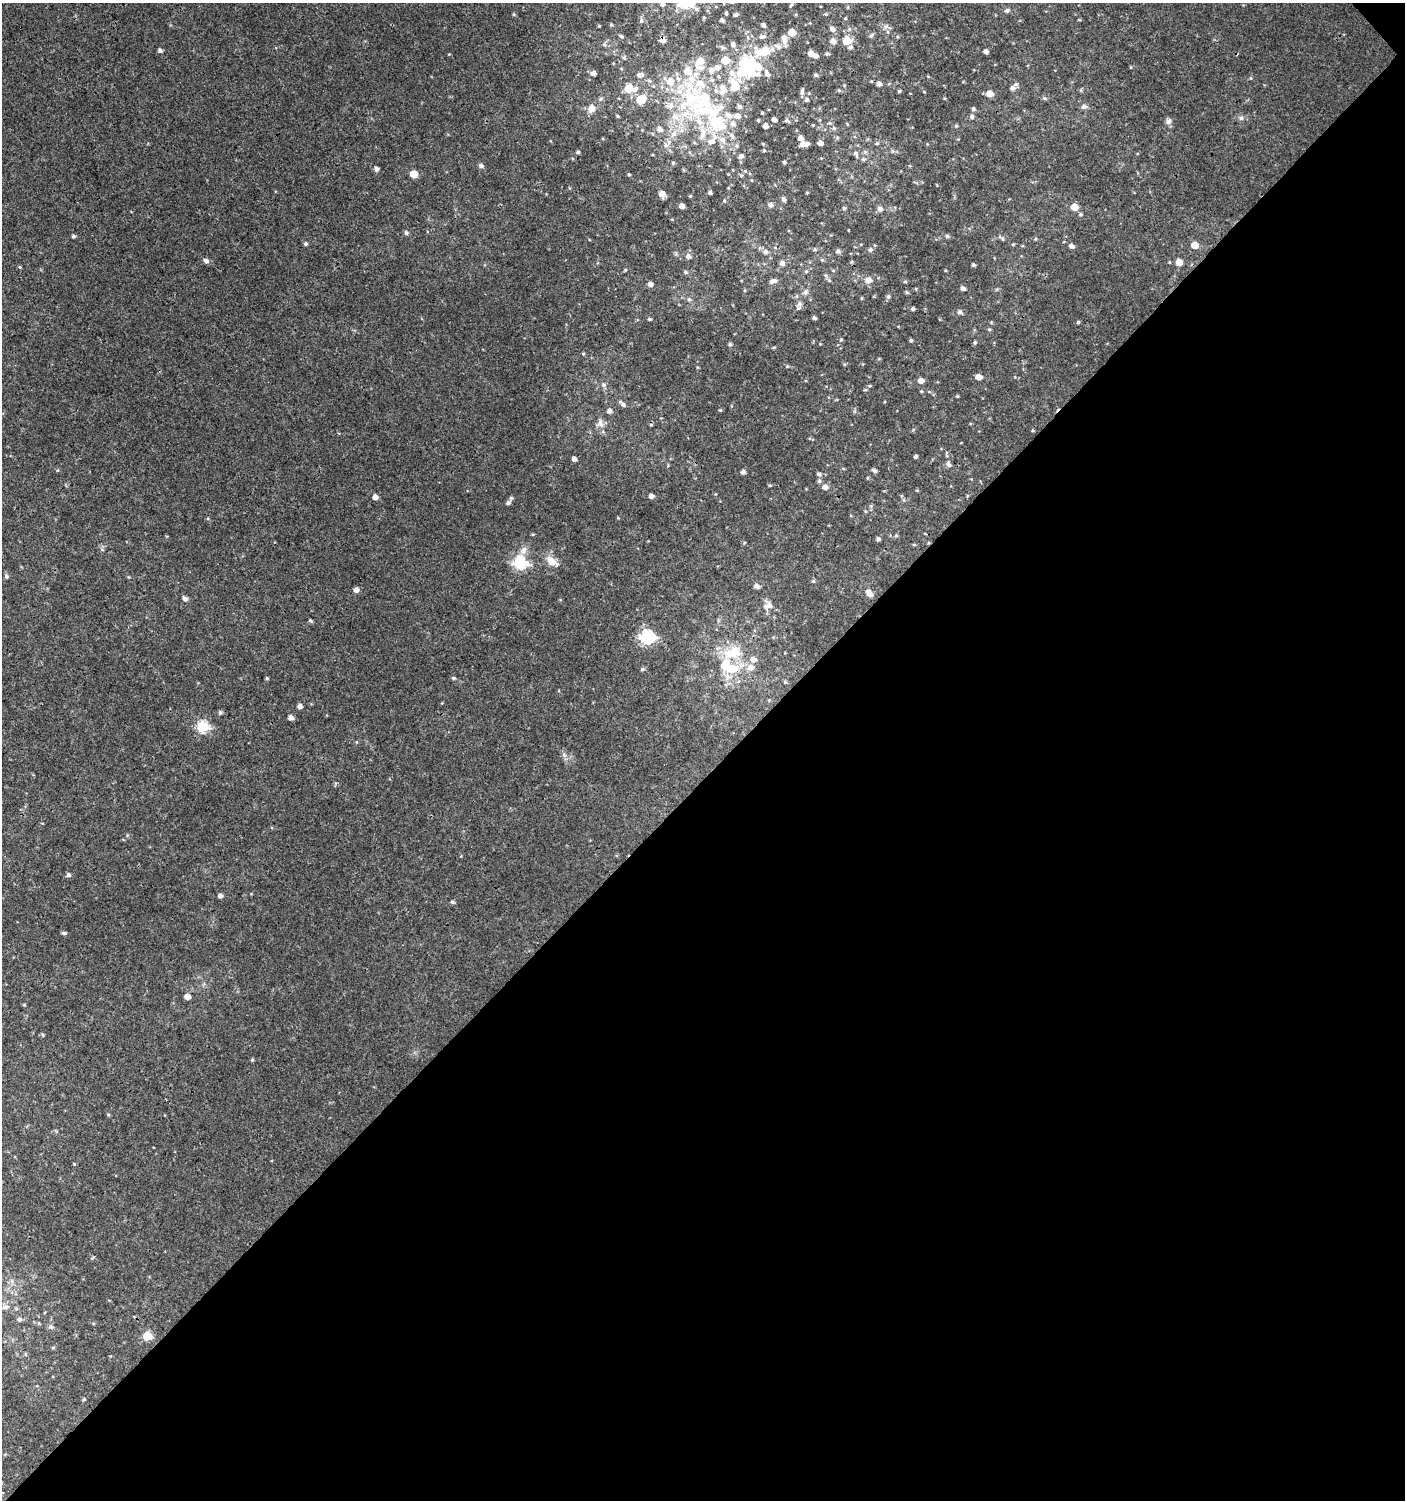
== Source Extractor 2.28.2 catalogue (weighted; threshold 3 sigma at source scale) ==
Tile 12 of 4 x 4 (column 4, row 3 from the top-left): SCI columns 4414-5816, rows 1532-3029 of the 6061 x 6086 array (HDU 1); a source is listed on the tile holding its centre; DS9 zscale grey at full resolution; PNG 1407 x 1502 px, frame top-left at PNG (2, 3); no overlay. Shown black and unused: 48% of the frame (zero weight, under 3 of 4 exposures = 4% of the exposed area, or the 3 px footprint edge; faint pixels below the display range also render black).
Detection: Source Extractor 2.28.2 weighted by HDU 2 'WHT'; one run over the whole footprint, this tile lists its part. Background 0.00379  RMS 0.0021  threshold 0.00932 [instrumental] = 3 sigma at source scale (4.5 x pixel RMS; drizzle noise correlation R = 1.50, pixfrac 1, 0.0396/0.0396 arcsec/px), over >= 5 px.
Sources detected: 255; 32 inside a brighter listed object's ellipse — not listed separately; the other 223 listed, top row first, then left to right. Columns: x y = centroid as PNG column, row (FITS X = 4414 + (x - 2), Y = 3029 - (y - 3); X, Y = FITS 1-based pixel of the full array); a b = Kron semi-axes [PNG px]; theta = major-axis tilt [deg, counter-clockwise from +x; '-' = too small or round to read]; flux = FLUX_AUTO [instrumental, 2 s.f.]
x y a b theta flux
692 3 13 7 79 1.6
724 3 5 3 - 0.18
662 4 6 5 - 0.6
791 5 7 3 54 0.25
1007 10 6 5 - 0.45
726 13 5 3 - 0.27
514 14 5 3 - 0.22
736 14 6 4 25 0.38
826 14 5 4 - 0.21
704 17 4 4 - 0.23
845 18 4 3 - 0.21
722 20 4 3 - 0.6
641 21 8 5 83 0.45
763 25 5 4 - 0.57
599 26 3 3 - 0.19
832 29 8 6 -47 0.65
792 32 6 5 - 3
871 35 8 5 38 0.38
621 36 7 4 -39 0.34
762 37 7 6 - 0.64
663 40 8 5 0 0.68
784 41 8 7 - 0.89
833 41 8 6 -12 0.9
847 41 8 7 - 3
733 44 8 5 89 0.58
850 47 5 5 - 0.41
160 50 5 4 - 0.49
764 51 21 11 6 5.6
986 51 4 4 - 0.69
811 53 5 5 - 1.6
449 54 3 3 - 0.16
827 54 5 4 - 0.31
816 56 5 5 - 0.58
624 57 5 5 - 0.29
725 60 6 5 - 4.2
749 66 14 13 - 25
1131 67 5 3 - 0.16
593 73 5 4 - 0.8
767 73 10 6 -71 0.93
639 75 9 7 2 0.68
815 75 5 4 - 0.28
1251 78 5 3 - 0.18
879 84 5 4 - 0.93
735 86 14 10 -77 4.2
628 88 8 7 - 2.8
1012 88 7 6 - 0.69
839 90 5 4 - 0.26
899 91 4 4 - 0.25
802 92 9 4 82 0.55
924 92 4 2 - 0.15
990 94 6 5 - 2.2
691 98 54 37 -74 27
1044 98 5 4 - 0.28
641 99 9 8 - 3.9
806 100 6 5 - 0.46
1084 106 7 6 - 0.63
740 107 7 5 -32 0.51
591 109 8 7 - 1.6
973 109 5 5 - 0.35
762 112 4 3 - 0.19
618 116 4 4 - 0.2
737 116 7 6 - 1.2
972 117 6 6 - 0.45
1241 118 6 6 - 0.46
758 120 4 4 - 0.23
774 120 4 4 - 0.71
787 120 6 4 0 0.39
1168 121 9 7 41 0.73
732 124 7 7 - 0.91
813 125 4 3 - 0.17
765 126 4 4 - 0.88
956 126 4 4 - 0.26
834 128 6 5 - 0.33
660 129 7 6 - 0.86
800 138 6 5 - 0.86
723 140 9 7 -58 1.1
820 143 5 4 - 0.82
804 144 8 4 1 1.4
666 145 6 5 - 0.56
737 146 6 5 - 0.35
764 151 5 4 - 0.25
892 151 6 5 - 0.39
578 152 4 4 - 0.37
865 152 6 5 - 0.39
855 154 9 5 -60 0.59
741 156 8 6 19 0.55
863 159 5 5 - 0.33
784 162 5 4 - 0.27
673 163 5 4 - 0.26
481 166 6 5 - 0.56
376 169 5 4 - 0.75
413 174 5 5 - 3.5
629 174 4 3 - 0.21
741 175 5 4 - 0.28
710 192 4 3 - 0.46
807 193 5 3 - 0.16
662 194 6 5 - 1.5
690 196 4 3 - 0.18
783 199 6 5 - 0.49
724 201 4 4 - 0.22
770 205 6 6 - 0.63
682 206 4 4 - 1
1074 207 5 5 - 2.9
844 208 5 4 - 0.24
880 208 7 6 - 0.7
1080 214 5 5 - 0.29
406 233 5 5 - 0.44
73 236 5 4 - 0.32
947 236 5 4 - 0.39
1003 239 6 4 -88 0.24
306 244 5 5 - 0.36
1013 244 4 4 - 0.22
1195 245 6 5 - 2.8
1071 246 5 5 - 0.7
815 249 6 3 71 0.23
870 250 6 5 - 0.45
838 251 5 5 - 0.52
765 252 7 6 - 0.6
688 256 6 6 - 0.8
822 260 5 4 - 0.27
206 261 8 6 -33 0.57
1179 262 7 6 - 1.5
782 263 7 5 -49 0.72
973 265 4 4 - 0.34
20 267 5 3 - 0.19
625 270 4 3 - 0.2
833 270 5 3 - 0.2
806 271 5 4 - 0.22
686 272 6 5 - 0.39
829 280 5 3 - 0.23
868 280 10 8 42 1.2
773 281 9 5 12 0.65
905 282 5 3 - 0.25
650 284 5 5 - 0.81
963 288 5 4 - 0.76
916 289 5 3 - 0.17
745 290 5 3 - 0.19
805 292 7 6 - 0.55
907 292 6 4 -29 0.27
888 297 6 5 - 0.42
862 298 4 4 - 0.2
689 299 6 4 0 0.34
799 305 11 6 83 0.73
913 309 4 4 - 0.42
959 312 6 5 - 0.47
814 318 5 4 - 0.36
649 319 5 4 - 0.31
1078 322 4 4 - 0.28
989 329 5 3 - 0.24
841 340 5 3 - 0.22
911 340 5 4 - 0.29
975 342 5 4 - 0.32
730 344 6 5 - 0.31
774 347 5 3 - 0.22
583 354 4 4 - 0.22
844 364 5 3 - 0.2
787 366 4 4 - 0.25
978 377 5 4 - 1.6
921 381 5 5 - 1.2
604 385 6 6 - 0.52
869 386 5 4 - 0.22
957 396 4 3 - 0.18
623 404 9 5 -38 0.61
720 410 4 4 - 0.2
609 411 6 5 - 0.66
600 423 13 6 -70 1.1
651 425 5 3 - 0.21
1033 430 4 3 - 0.22
916 456 4 3 - 0.39
574 459 4 4 - 0.74
948 464 8 6 -56 0.54
874 470 7 4 -32 0.47
743 472 4 4 - 0.58
819 474 7 5 -9 0.43
819 481 6 6 - 0.44
770 485 4 4 - 0.23
825 487 6 5 - 0.96
651 496 4 4 - 0.83
375 497 5 5 - 1.1
508 503 6 5 - 0.51
871 506 6 3 -71 0.29
533 534 5 3 - 0.17
896 535 5 4 - 0.25
878 539 5 4 - 0.45
914 544 5 3 - 0.2
523 550 12 8 57 1.1
552 561 20 9 -36 2
520 563 7 6 - 25
6 576 6 5 - 0.41
813 581 5 5 - 0.28
756 586 7 6 - 0.64
356 590 5 5 - 0.94
869 593 10 6 -48 1.3
185 598 7 5 -19 0.51
768 605 13 8 18 1.2
310 621 5 4 - 0.31
647 637 7 6 - 34
733 652 29 17 13 5.6
751 667 8 7 - 1.2
642 669 5 4 - 0.26
267 678 4 4 - 0.25
453 678 5 4 - 0.32
785 682 5 4 - 0.23
300 706 4 4 - 0.78
220 712 5 5 - 0.36
291 717 5 4 - 0.84
202 726 6 6 - 19
564 755 5 5 - 0.44
68 875 5 5 - 0.49
220 896 4 4 - 0.77
452 902 5 4 - 0.35
64 933 6 4 -2 0.34
187 997 5 5 - 1.5
24 1005 4 4 - 0.22
252 1060 4 4 - 0.27
74 1164 4 4 - 0.17
5 1307 12 5 9 0.67
19 1319 6 5 - 0.55
51 1327 7 5 -24 0.54
147 1336 5 5 - 8.5
53 1347 5 3 - 0.23
26 1354 5 3 - 0.22
84 1399 5 4 - 0.23
Isophote crosses this tile's border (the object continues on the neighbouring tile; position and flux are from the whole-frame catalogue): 3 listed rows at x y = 692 3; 724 3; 662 4